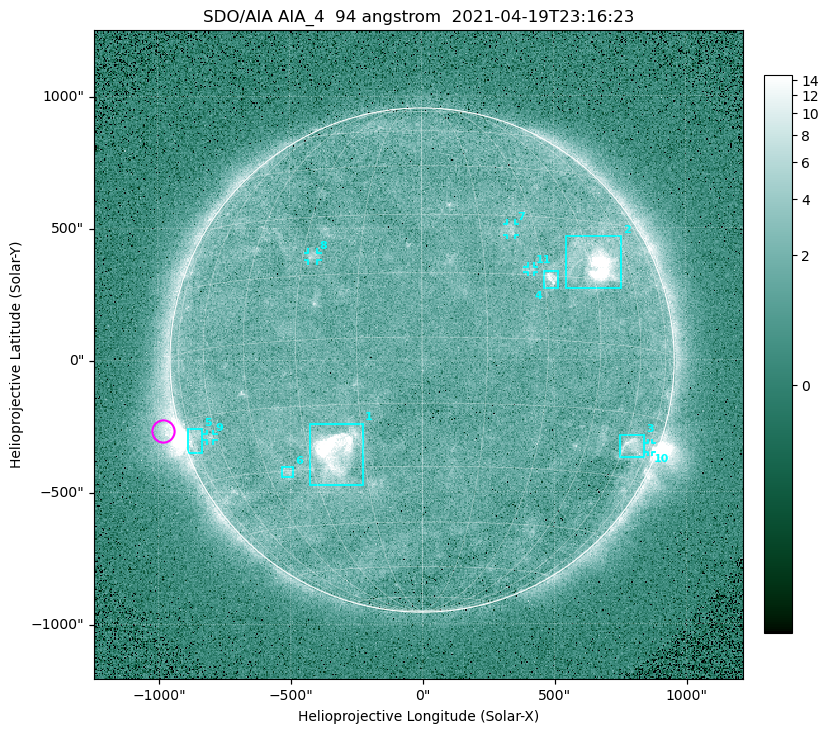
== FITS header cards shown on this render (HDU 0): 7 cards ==
TELESCOP= 'SDO/AIA '
INSTRUME= 'AIA_4   '
WAVELNTH=                   94
WAVEUNIT= 'angstrom'
DATE-OBS= '2021-04-19T23:16:23.12'
CTYPE1  = 'HPLN-TAN'
CTYPE2  = 'HPLT-TAN'

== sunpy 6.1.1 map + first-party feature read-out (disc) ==
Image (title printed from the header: SDO/AIA AIA_4  94 angstrom  2021-04-19T23:16:23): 512 x 512 px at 4.8 arcsec/px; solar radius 955 arcsec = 199 px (full disc in frame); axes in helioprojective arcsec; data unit not stated in the header (colour bar unlabelled)
Orientation: roll -0.138 deg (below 1 deg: not rotated)
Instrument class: DISC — disc imager (sunpy class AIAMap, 94 A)
Bright regions (active regions / flare kernels): reference = the median radial profile (limb darkening/brightening removed); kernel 5 px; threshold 5 sigma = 2.48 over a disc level ~1.72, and >= 1.15x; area >= 9 px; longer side >= 5 px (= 24 arcsec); searched inside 0.97 R_sun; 11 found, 11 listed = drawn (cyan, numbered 1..; 5 of them under ~33 arcsec drawn as corner ticks so the feature stays visible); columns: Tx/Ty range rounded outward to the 10 arcsec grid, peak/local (2 s.f.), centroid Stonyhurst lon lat
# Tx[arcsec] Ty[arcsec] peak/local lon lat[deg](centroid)
1 -430..-220 -470..-240 38 -22 -26
2 540..760 270..470 31 +47 +19
3 750..840 -370..-280 4.8 +64 -22
4 460..520 270..340 6.5 +32 +14
5 -890..-830 -350..-260 5.8 -73 -19
6 -540..-490 -440..-400 3 -38 -30
7 320..360 470..520 3 +23 +26
8 -430..-390 380..410 3.1 -27 +20
9 -820..-790 -300..-280 2.7 -63 -20
10 850..870 -350..-310 3.1 +75 -22
11 400..430 330..360 2.7 +27 +16
Off-limb structures (1.02-1.3 R_sun): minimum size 50 px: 6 found; the strongest spans PA ~85..115 deg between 1.02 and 1.22 R_sun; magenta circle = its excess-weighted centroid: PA ~105 deg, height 1.06 R_sun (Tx ~-980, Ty ~-270 arcsec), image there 5.1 x the reference